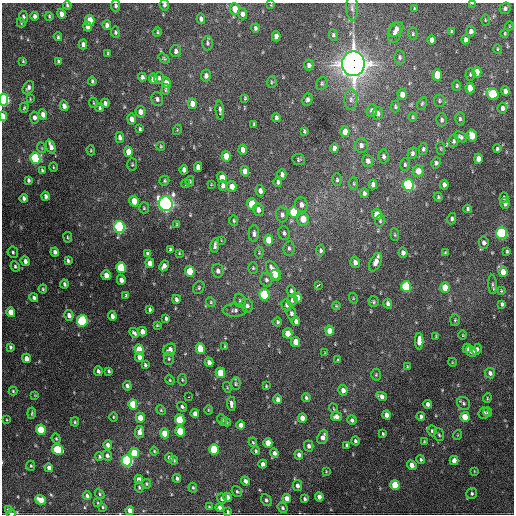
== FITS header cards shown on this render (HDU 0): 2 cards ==
NAXIS1  =                  512 / Axis length
NAXIS2  =                  512 / Axis length

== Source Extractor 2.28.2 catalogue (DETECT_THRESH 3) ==
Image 512 x 512 px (HDU 0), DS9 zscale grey, 1 PNG px = 1 image px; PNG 516 x 516 px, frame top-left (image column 1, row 512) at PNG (2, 3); each listed source drawn as its Kron ellipse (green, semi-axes under 4 px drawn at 4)
Background 1590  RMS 42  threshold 125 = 3 sigma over >= 5 px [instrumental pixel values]
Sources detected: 374; all 374 listed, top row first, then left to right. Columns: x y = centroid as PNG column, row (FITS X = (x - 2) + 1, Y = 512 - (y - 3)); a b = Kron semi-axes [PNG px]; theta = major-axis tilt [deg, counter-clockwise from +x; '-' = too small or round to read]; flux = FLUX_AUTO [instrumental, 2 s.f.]
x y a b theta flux
472 3 4 2 - 2.7e+03
67 5 4 3 - 3.8e+03
164 5 6 4 -82 6.3e+03
271 5 3 3 - 2.0e+03
115 6 6 4 -81 6.3e+03
352 8 13 6 -87 1.0e+04
505 8 6 5 - 7.0e+03
235 9 6 5 - 3.5e+04
414 9 4 3 - 2.8e+03
61 14 5 4 - 1.7e+04
242 14 5 4 - 1.1e+04
34 16 4 3 - 8.1e+03
49 16 4 3 - 3.3e+03
23 17 6 4 -85 7.4e+03
201 19 5 4 - 1.0e+04
90 20 5 4 - 6.0e+04
485 20 6 4 -90 3.1e+03
21 23 4 3 - 2.7e+03
107 25 5 4 - 1.1e+04
87 26 5 4 - 1.4e+04
509 26 4 3 - 2.0e+03
255 28 4 3 - 5.7e+03
396 30 8 5 43 1.4e+04
471 31 5 4 - 1.2e+04
115 32 5 4 - 4.9e+03
157 32 4 3 - 3.3e+03
451 32 4 3 - 3.9e+03
394 33 10 6 80 1.2e+04
505 33 4 3 - 2.9e+03
413 34 6 4 87 4.1e+03
333 35 6 4 -83 5.1e+03
276 36 5 4 - 1.4e+04
58 37 4 3 - 3.9e+03
432 40 5 4 - 1.3e+04
465 40 5 4 - 1.1e+04
207 43 7 5 90 5.7e+03
83 44 5 4 - 1.2e+04
497 49 5 3 - 2.9e+03
176 51 6 5 - 9.7e+03
108 53 3 3 - 3.3e+03
399 57 7 5 -89 5.7e+03
164 58 6 4 -39 3.9e+03
23 61 4 3 - 2.9e+03
58 62 4 3 - 4.3e+03
353 64 12 11 - 3.0e+06
309 65 5 5 - 9.1e+03
477 72 5 4 - 4.9e+04
470 74 6 5 - 5.0e+03
437 75 6 4 -87 6.4e+04
206 76 6 5 - 1.3e+04
142 77 4 3 - 6.6e+03
159 78 6 5 - 5.5e+03
153 79 5 4 - 2.1e+04
92 81 4 3 - 4.3e+03
272 82 5 5 - 4.2e+03
166 83 5 4 - 2.1e+04
322 83 7 5 62 5.2e+03
457 86 5 4 - 4.3e+03
28 88 7 5 59 9.0e+03
470 88 5 4 - 2.9e+04
166 90 5 4 - 3.4e+03
505 91 5 4 - 1.2e+04
402 94 5 4 - 2.1e+04
493 94 6 5 - 1.8e+05
245 98 4 3 - 3.1e+03
30 99 4 2 - 2.1e+03
157 99 7 5 -75 6.9e+03
351 99 10 6 89 1.2e+04
3 100 6 4 -83 4.8e+05
307 100 6 5 - 8.1e+03
439 101 6 5 - 4.5e+03
93 103 5 3 - 2.5e+03
105 103 4 4 - 8.5e+03
422 103 7 4 64 3.9e+03
192 104 5 4 - 2.4e+04
64 106 5 4 - 1.4e+04
395 107 6 4 89 4.2e+03
24 108 5 4 - 3.6e+03
100 108 4 3 - 3.6e+03
502 108 5 4 - 1.1e+04
220 110 9 4 -84 7.5e+03
372 111 6 5 - 1.1e+04
140 112 6 5 - 2.0e+04
378 113 6 5 - 1.0e+04
43 115 5 4 - 1.8e+04
3 116 5 3 - 2.0e+04
34 117 6 4 -80 1.0e+04
276 117 4 3 - 6.3e+03
413 117 5 3 - 3.0e+03
132 119 5 4 - 1.8e+04
460 119 7 4 90 5.3e+03
442 120 6 5 - 5.7e+03
254 125 4 3 - 4.0e+03
140 129 4 3 - 4.2e+03
177 130 5 3 - 2.4e+03
304 131 4 2 - 3.6e+03
345 132 5 4 - 3.2e+04
472 136 6 4 -77 5.6e+04
120 137 5 4 - 1.1e+04
460 137 7 4 -32 6.9e+03
453 141 6 5 - 6.2e+03
361 145 7 6 - 9.3e+03
161 146 4 3 - 3.1e+03
51 147 7 4 -71 1.6e+04
42 148 5 3 - 2.4e+03
334 148 5 4 - 1.3e+04
441 148 7 3 -82 3.2e+03
423 149 6 4 80 5.3e+03
497 149 4 4 - 4.9e+03
91 150 5 4 - 2.6e+03
243 150 5 4 - 1.9e+04
128 152 5 4 - 2.9e+04
412 153 6 4 76 6.8e+03
226 156 5 4 - 3.9e+04
383 157 7 5 -83 7.2e+03
35 158 6 5 - 2.9e+05
299 159 6 5 - 4.6e+03
478 159 5 4 - 2.6e+04
368 161 6 5 - 1.3e+04
436 163 6 4 62 6.8e+03
405 164 6 5 - 4.9e+03
132 165 6 5 - 4.1e+03
53 167 5 3 - 2.5e+03
198 167 5 4 - 2.1e+04
184 170 5 4 - 1.2e+04
42 171 4 3 - 4.2e+03
245 171 5 4 - 2.0e+04
418 171 6 5 - 3.4e+04
282 174 5 4 - 1.1e+04
222 178 5 4 - 4.4e+04
28 180 4 3 - 5.1e+03
337 180 6 5 - 5.1e+03
164 181 5 4 - 4.4e+03
190 181 5 4 - 3.9e+03
278 182 5 4 - 6.7e+03
186 184 4 3 - 3.1e+03
211 184 3 2 - 1.9e+03
354 184 6 3 -90 3.4e+03
373 184 5 4 - 1.2e+04
408 185 6 5 - 4.4e+05
444 185 5 4 - 1.1e+04
223 186 5 4 - 1.1e+04
232 186 5 4 - 2.4e+04
260 191 5 4 - 1.4e+04
364 193 5 4 - 6.8e+03
45 196 4 3 - 7.9e+03
438 197 5 4 - 4.0e+03
24 198 4 3 - 7.4e+03
504 198 5 4 - 5.9e+03
134 201 5 4 - 3.9e+04
505 203 5 4 - 1.0e+04
166 204 7 7 - 1.2e+06
252 204 6 5 - 8.0e+04
301 205 7 6 - 1.4e+04
144 208 5 4 - 3.5e+03
468 209 4 3 - 5.0e+03
258 210 6 5 - 1.3e+04
294 212 6 5 - 1.1e+05
377 214 5 5 - 3.4e+04
282 215 7 6 - 1.1e+04
303 219 6 5 - 3.8e+04
452 219 5 4 - 7.8e+03
234 221 5 4 - 3.5e+03
380 221 6 4 77 4.2e+03
177 225 4 3 - 3.3e+03
119 227 6 5 - 5.9e+05
284 233 7 6 - 7.4e+03
501 233 6 5 - 4.0e+05
254 234 8 5 89 8.8e+03
395 235 6 4 -84 3.8e+03
68 237 5 3 - 3.1e+03
221 240 4 2 - 1.7e+03
268 240 5 4 - 4.4e+04
484 243 6 5 - 9.2e+03
215 245 7 3 83 8.1e+03
289 248 7 5 83 6.6e+03
170 249 4 3 - 5.7e+03
320 251 6 4 -89 5.7e+03
507 251 3 3 - 3.7e+03
13 252 5 5 - 5.2e+03
55 252 4 4 - 8.6e+03
179 253 3 3 - 2.7e+03
259 253 6 4 80 3.1e+03
403 253 5 4 - 1.1e+04
445 253 4 3 - 3.3e+03
147 254 4 3 - 7.0e+03
68 260 4 3 - 5.2e+03
25 261 5 4 - 1.1e+04
355 262 5 5 - 1.5e+04
375 262 10 5 66 2.0e+04
150 263 5 4 - 2.5e+04
15 266 5 4 - 4.5e+03
164 266 5 4 - 1.3e+04
121 268 5 5 - 1.6e+05
253 268 6 5 - 4.0e+03
273 270 10 6 -62 2.8e+04
190 271 5 4 - 7.9e+04
218 271 7 5 -76 1.1e+04
503 272 5 4 - 3.2e+04
106 275 5 4 - 2.5e+04
276 275 5 5 - 5.1e+04
121 280 5 4 - 1.6e+04
266 280 7 6 - 6.9e+03
64 284 4 3 - 5.5e+03
492 284 10 4 -85 5.8e+03
318 285 4 2 - 7.6e+03
406 286 5 5 - 2.0e+05
199 287 7 5 62 5.5e+03
445 288 5 4 - 5.0e+04
43 289 4 4 - 3.3e+03
291 291 5 4 - 5.8e+03
501 291 4 3 - 2.6e+03
264 295 5 5 - 2.0e+05
126 296 4 3 - 3.8e+03
298 297 5 4 - 2.0e+04
34 298 5 4 - 6.9e+03
353 298 5 3 - 2.6e+03
176 299 4 3 - 7.3e+03
292 300 6 5 - 7.0e+03
240 301 7 5 -75 5.9e+03
211 302 5 4 - 3.6e+03
373 302 5 5 - 3.9e+03
388 304 5 4 - 9.5e+03
502 304 4 3 - 5.6e+03
286 305 6 4 -72 7.0e+03
247 306 7 6 - 8.4e+03
336 306 4 3 - 3.1e+03
150 310 4 3 - 4.9e+03
235 310 12 6 0 1.1e+04
11 312 5 4 - 3.4e+04
291 313 6 5 - 6.8e+03
69 315 5 4 - 1.3e+04
112 316 5 4 - 1.2e+04
166 318 4 3 - 5.5e+03
455 320 6 5 - 4.0e+03
82 321 6 5 - 3.0e+05
296 321 5 4 - 1.3e+04
278 322 5 4 - 4.5e+03
157 325 3 3 - 2.8e+03
330 331 5 4 - 3.4e+04
142 332 5 4 - 2.0e+04
134 333 5 3 - 6.4e+03
288 333 5 4 - 3.9e+04
463 335 4 3 - 2.3e+03
436 336 4 3 - 2.2e+03
419 341 8 4 89 2.8e+04
296 342 5 4 - 3.6e+04
225 346 3 3 - 2.4e+03
10 347 4 3 - 5.3e+03
467 348 5 4 - 1.6e+04
200 349 5 4 - 5.5e+04
477 349 6 4 64 7.7e+03
139 350 5 4 - 1.1e+05
170 350 7 5 37 1.5e+04
471 351 6 4 -51 2.2e+04
325 353 4 3 - 2.2e+03
139 357 5 4 - 1.9e+04
26 358 5 4 - 2.0e+04
169 359 6 5 - 4.9e+03
338 360 4 3 - 3.2e+03
209 362 5 4 - 1.5e+04
452 362 4 3 - 2.1e+03
145 365 4 3 - 4.8e+03
407 367 4 3 - 2.7e+03
98 371 5 4 - 7.5e+03
109 371 4 3 - 4.7e+03
220 373 5 4 - 8.7e+04
490 373 5 5 - 1.0e+04
376 375 6 5 - 3.8e+03
170 380 5 4 - 3.4e+03
182 380 6 3 -81 2.8e+03
236 384 6 4 89 4.4e+03
127 386 5 4 - 7.5e+03
266 386 3 2 - 2.6e+03
227 387 5 3 - 2.6e+03
343 390 5 4 - 1.7e+04
13 391 4 4 - 3.2e+03
35 395 4 3 - 2.2e+03
381 396 5 4 - 1.3e+04
189 397 3 2 - 2.5e+03
306 397 4 4 - 5.2e+03
487 398 5 3 - 2.6e+03
278 399 5 4 - 1.1e+04
464 403 7 6 - 6.6e+03
133 404 5 4 - 7.4e+04
231 404 7 4 -85 9.9e+03
428 404 4 4 - 1.0e+04
182 407 5 4 - 5.9e+03
333 408 5 3 - 2.1e+03
161 410 5 4 - 3.4e+03
208 410 5 3 - 2.6e+03
488 412 5 4 - 1.0e+04
32 413 6 3 83 3.8e+03
484 413 6 5 - 7.5e+03
195 414 4 4 - 2.0e+04
387 415 4 4 - 1.8e+04
336 416 5 5 - 1.3e+04
421 416 4 4 - 8.1e+03
113 417 5 3 - 2.8e+03
465 417 5 4 - 5.5e+04
140 418 5 4 - 3.2e+04
302 418 5 4 - 2.6e+04
7 420 4 3 - 2.4e+03
180 420 5 4 - 1.4e+05
222 420 6 4 -64 5.5e+03
352 420 5 4 - 7.3e+03
75 422 4 3 - 3.0e+03
226 422 5 4 - 3.7e+03
241 425 4 4 - 1.4e+04
41 430 5 4 - 1.2e+05
180 431 5 4 - 8.7e+04
432 431 5 4 - 5.7e+03
139 432 6 4 82 1.8e+04
165 433 5 4 - 5.4e+04
383 434 3 3 - 3.5e+03
439 435 6 4 -70 4.8e+03
457 435 5 3 - 2.3e+03
323 437 7 5 68 1.6e+04
56 439 5 4 - 3.8e+03
355 441 4 4 - 5.6e+03
424 441 4 3 - 2.5e+03
253 442 5 4 - 3.2e+03
268 443 5 4 - 4.1e+04
108 445 4 4 - 1.4e+04
347 445 4 3 - 8.2e+03
309 446 5 5 - 9.2e+03
214 449 5 4 - 1.5e+05
57 450 6 5 - 1.5e+05
154 451 4 4 - 3.0e+03
256 451 4 4 - 4.0e+03
134 453 5 4 - 8.2e+04
274 453 5 4 - 1.0e+04
299 455 5 4 - 1.1e+04
99 456 4 4 - 4.3e+03
107 456 5 4 - 8.3e+03
169 458 5 4 - 7.9e+03
174 460 4 4 - 4.6e+03
421 460 4 4 - 4.3e+03
454 460 4 4 - 2.4e+04
127 461 5 5 - 5.6e+05
263 464 4 4 - 1.1e+04
412 465 5 4 - 1.9e+04
31 466 5 4 - 3.2e+03
49 468 4 4 - 1.6e+04
326 471 4 4 - 2.4e+03
474 471 4 2 - 1.9e+03
177 478 4 3 - 5.3e+03
139 480 4 4 - 2.1e+04
245 481 4 3 - 1.0e+04
146 484 5 4 - 4.0e+03
297 485 5 4 - 9.3e+03
395 485 5 4 - 7.7e+04
139 487 5 3 - 4.2e+03
193 488 5 3 - 3.7e+03
237 491 6 4 -53 4.5e+03
472 493 6 5 - 5.6e+03
99 494 5 4 - 3.8e+03
87 496 4 3 - 7.8e+03
227 497 4 4 - 1.7e+04
319 497 4 4 - 2.0e+04
222 498 5 5 - 1.1e+04
287 499 5 4 - 2.5e+04
305 499 3 3 - 5.2e+03
41 500 5 4 - 4.5e+04
266 500 6 5 - 6.5e+03
98 503 4 3 - 2.8e+03
103 507 4 3 - 2.9e+03
209 507 3 3 - 3.0e+03
220 507 4 4 - 1.2e+04
283 508 5 4 - 4.9e+03
8 510 4 3 - 4.2e+03
130 510 4 4 - 1.8e+04
228 512 3 3 - 3.8e+03
11 514 5 2 - 1.1e+04
At the frame edge (FLAGS 8, measured only in part): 7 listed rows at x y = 472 3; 67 5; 164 5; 115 6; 3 100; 3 116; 11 514